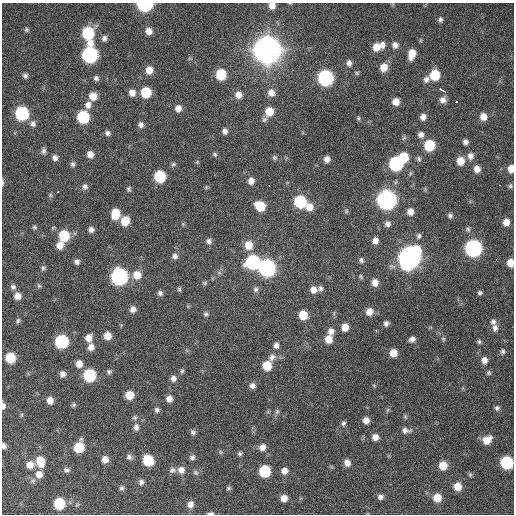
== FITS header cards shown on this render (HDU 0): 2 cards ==
NAXIS1  =                  512 / Axis length
NAXIS2  =                  512 / Axis length

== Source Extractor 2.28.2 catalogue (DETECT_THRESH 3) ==
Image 512 x 512 px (HDU 0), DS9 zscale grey, 1 PNG px = 1 image px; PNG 516 x 516 px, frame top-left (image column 1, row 512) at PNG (2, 3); no overlay
Background 459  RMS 13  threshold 39.8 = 3 sigma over >= 5 px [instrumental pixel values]
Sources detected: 206; all 206 listed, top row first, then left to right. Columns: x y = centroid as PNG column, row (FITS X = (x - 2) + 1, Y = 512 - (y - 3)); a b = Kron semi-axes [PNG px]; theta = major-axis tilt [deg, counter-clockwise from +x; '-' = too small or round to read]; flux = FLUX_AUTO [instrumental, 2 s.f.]
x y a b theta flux
145 5 8 5 0 1.5e+05
272 6 6 6 - 6.6e+03
440 20 7 5 86 2.2e+03
26 30 7 6 - 1.7e+03
149 31 7 6 - 6.4e+03
88 34 13 8 -80 6.5e+04
104 38 8 6 72 3.1e+03
382 45 9 8 - 5.3e+03
395 45 8 8 - 4.8e+03
376 47 8 8 - 1.1e+04
267 50 10 10 - 2.2e+06
412 54 11 7 76 1.2e+04
90 55 9 8 - 2.0e+05
349 63 9 7 88 4.1e+03
384 67 9 8 - 1.1e+04
149 70 8 7 - 9.6e+03
357 73 6 5 - 1.5e+03
221 74 8 7 - 3.3e+04
435 75 8 8 - 2.9e+04
25 76 7 6 - 2.5e+03
96 78 7 6 - 2.8e+03
325 78 9 8 - 1.9e+05
426 79 8 8 - 4.0e+03
442 90 6 3 -32 8.8e+03
146 92 8 7 - 3.3e+04
132 93 8 7 - 6.8e+03
271 93 9 8 - 6.6e+03
238 95 9 8 - 6.8e+03
93 96 8 7 - 1.0e+04
443 100 8 8 - 4.9e+03
396 102 7 7 - 7.7e+03
456 102 3 3 - 3.5e+03
88 105 9 7 77 5.5e+03
178 108 8 7 - 6.0e+03
269 111 8 8 - 1.6e+04
22 113 8 8 - 1.0e+05
83 117 8 7 - 6.4e+04
423 117 7 7 - 4.6e+03
483 117 8 7 - 7.8e+03
358 118 7 5 -79 1.5e+03
264 119 9 6 41 2.6e+03
33 124 8 7 - 3.5e+03
141 125 8 7 - 3.6e+03
225 131 7 6 - 3.4e+03
107 133 7 6 - 2.8e+03
421 135 8 8 - 4.2e+03
404 138 7 5 67 1.7e+03
465 142 6 5 - 3.3e+03
429 145 8 7 - 3.7e+04
44 151 8 6 89 2.7e+03
90 154 7 7 - 5.9e+03
215 155 6 5 - 1.7e+03
470 156 9 8 - 5.6e+03
274 157 7 6 - 1.9e+03
404 157 8 7 - 2.4e+04
55 158 7 7 - 3.7e+03
327 159 7 6 - 5.2e+03
419 159 8 6 -66 2.1e+03
460 161 8 7 - 1.1e+04
197 162 6 4 -48 9.6e+02
73 164 7 6 - 2.3e+03
173 164 7 6 - 1.9e+03
396 164 8 8 - 1.1e+05
477 169 8 7 - 6.3e+03
511 169 7 6 - 8.4e+03
160 176 8 7 - 5.2e+04
251 181 8 7 - 5.3e+03
2 183 9 3 -90 1.7e+03
269 185 3 2 - 2.3e+03
500 185 3 2 - 7.3e+03
510 186 6 5 - 1.8e+03
85 187 7 7 - 3.4e+03
206 187 5 5 - 1.1e+03
129 189 6 5 - 1.8e+03
58 192 3 3 - 4.5e+03
50 195 6 6 - 1.4e+03
386 200 9 9 - 5.1e+05
300 202 8 8 - 6.4e+04
260 206 9 7 -39 2.4e+04
309 207 9 8 - 8.8e+03
346 211 6 5 - 1.5e+03
410 212 8 7 - 6.2e+03
115 214 9 7 84 1.9e+04
450 215 6 6 - 2.4e+03
125 221 8 7 - 1.6e+04
506 222 8 7 - 7.3e+03
183 224 5 5 - 1.2e+03
387 224 8 7 - 3.6e+03
34 227 6 5 - 1.6e+03
468 229 8 7 - 2.4e+03
91 230 6 6 - 3.5e+03
64 236 8 7 - 3.7e+04
419 236 8 6 67 2.5e+03
375 240 7 6 - 4.8e+03
209 241 7 7 - 3.4e+03
60 245 8 7 - 8.4e+03
248 245 10 9 - 1.3e+04
473 248 9 8 - 2.7e+05
175 256 8 7 - 3.3e+03
409 258 11 9 59 8.8e+05
361 260 7 6 - 2.4e+03
77 262 5 5 - 2.9e+03
253 262 9 8 - 1.2e+05
510 263 7 6 - 9.3e+03
43 268 6 5 - 1.8e+03
267 268 9 8 - 2.8e+05
137 275 9 9 - 1.1e+04
119 277 9 8 - 2.6e+05
361 277 7 4 -63 1.3e+03
205 283 6 5 - 1.5e+03
375 283 7 6 - 7.0e+03
39 286 6 5 - 1.6e+03
13 287 8 7 - 3.0e+03
320 288 7 6 - 2.6e+03
179 289 6 5 - 1.5e+03
256 289 7 7 - 2.5e+03
313 290 8 7 - 6.0e+03
160 293 6 6 - 2.9e+03
480 293 6 5 - 2.0e+03
17 296 8 7 - 6.9e+03
133 309 7 6 - 4.8e+03
369 312 8 7 - 8.0e+03
206 314 6 6 - 1.9e+03
303 315 7 7 - 1.7e+04
18 321 7 5 63 2.0e+03
493 322 8 8 - 3.2e+03
386 323 6 5 - 2.9e+03
345 327 7 6 - 9.0e+03
495 328 11 8 -83 5.1e+03
331 331 8 7 - 4.9e+03
107 336 7 6 - 1.0e+04
88 338 9 8 - 6.8e+03
328 339 8 7 - 1.0e+04
412 339 7 6 - 3.8e+03
443 339 6 5 - 1.5e+03
62 341 8 8 - 9.8e+04
479 342 6 5 - 1.8e+03
276 345 7 6 - 3.7e+03
91 347 8 7 - 6.0e+03
503 351 8 6 -90 2.3e+03
393 353 7 6 - 1.1e+04
272 357 10 8 48 5.2e+03
10 358 7 7 - 2.9e+04
484 360 8 7 - 5.5e+03
79 364 8 7 - 7.6e+03
267 366 7 7 - 1.9e+04
182 371 7 5 77 1.8e+03
109 372 7 6 - 2.1e+03
489 373 6 6 - 1.8e+03
63 374 6 6 - 4.2e+03
89 375 8 8 - 6.7e+04
173 378 7 7 - 4.2e+03
252 386 7 6 - 3.7e+03
374 386 6 3 -21 9.9e+02
129 395 7 7 - 1.4e+04
169 399 7 6 - 5.5e+03
50 400 7 6 - 6.9e+03
74 405 6 5 - 1.5e+03
3 406 7 4 86 3.0e+03
497 408 7 7 - 2.6e+03
157 410 7 6 - 2.5e+03
387 410 7 4 70 1.4e+03
277 412 7 5 69 2.0e+03
22 415 7 3 82 1.1e+03
135 417 7 7 - 2.1e+03
405 417 6 5 - 1.3e+03
366 420 6 6 - 5.7e+03
343 423 7 5 71 2.1e+03
136 427 9 7 90 4.0e+03
406 430 11 7 -5 4.3e+03
193 432 6 6 - 2.5e+03
375 437 7 7 - 5.8e+03
487 440 10 8 36 1.2e+04
3 446 5 4 - 2.6e+03
79 447 9 7 68 2.6e+04
262 447 8 8 - 5.6e+03
221 452 7 5 -20 1.6e+03
240 454 6 5 - 1.9e+03
129 457 8 7 - 3.0e+03
192 457 7 7 - 2.6e+03
105 459 8 7 - 6.4e+03
148 460 8 7 - 3.5e+04
40 461 10 8 -81 1.7e+04
507 462 8 8 - 7.5e+04
347 463 7 6 - 5.9e+03
30 465 8 8 - 7.7e+03
443 465 7 7 - 1.3e+04
66 470 8 6 -14 2.5e+03
172 470 9 7 -6 3.2e+03
181 470 8 8 - 6.1e+03
265 471 8 7 - 4.8e+04
284 471 7 7 - 5.9e+03
196 473 8 7 - 2.3e+03
39 474 8 8 - 6.6e+03
470 475 6 5 - 1.4e+03
33 481 7 6 - 1.9e+03
141 482 7 6 - 3.0e+03
457 486 8 7 - 1.1e+04
122 488 6 6 - 2.3e+03
228 488 6 5 - 1.6e+03
380 497 7 6 - 3.2e+03
284 498 7 6 - 7.1e+03
437 498 8 7 - 1.3e+04
59 503 8 7 - 4.1e+04
190 504 8 7 - 5.8e+03
211 513 7 3 5 2.2e+03
At the frame edge (FLAGS 8, measured only in part): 9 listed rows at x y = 145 5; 272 6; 511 169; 2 183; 510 263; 3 406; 3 446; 507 462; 211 513